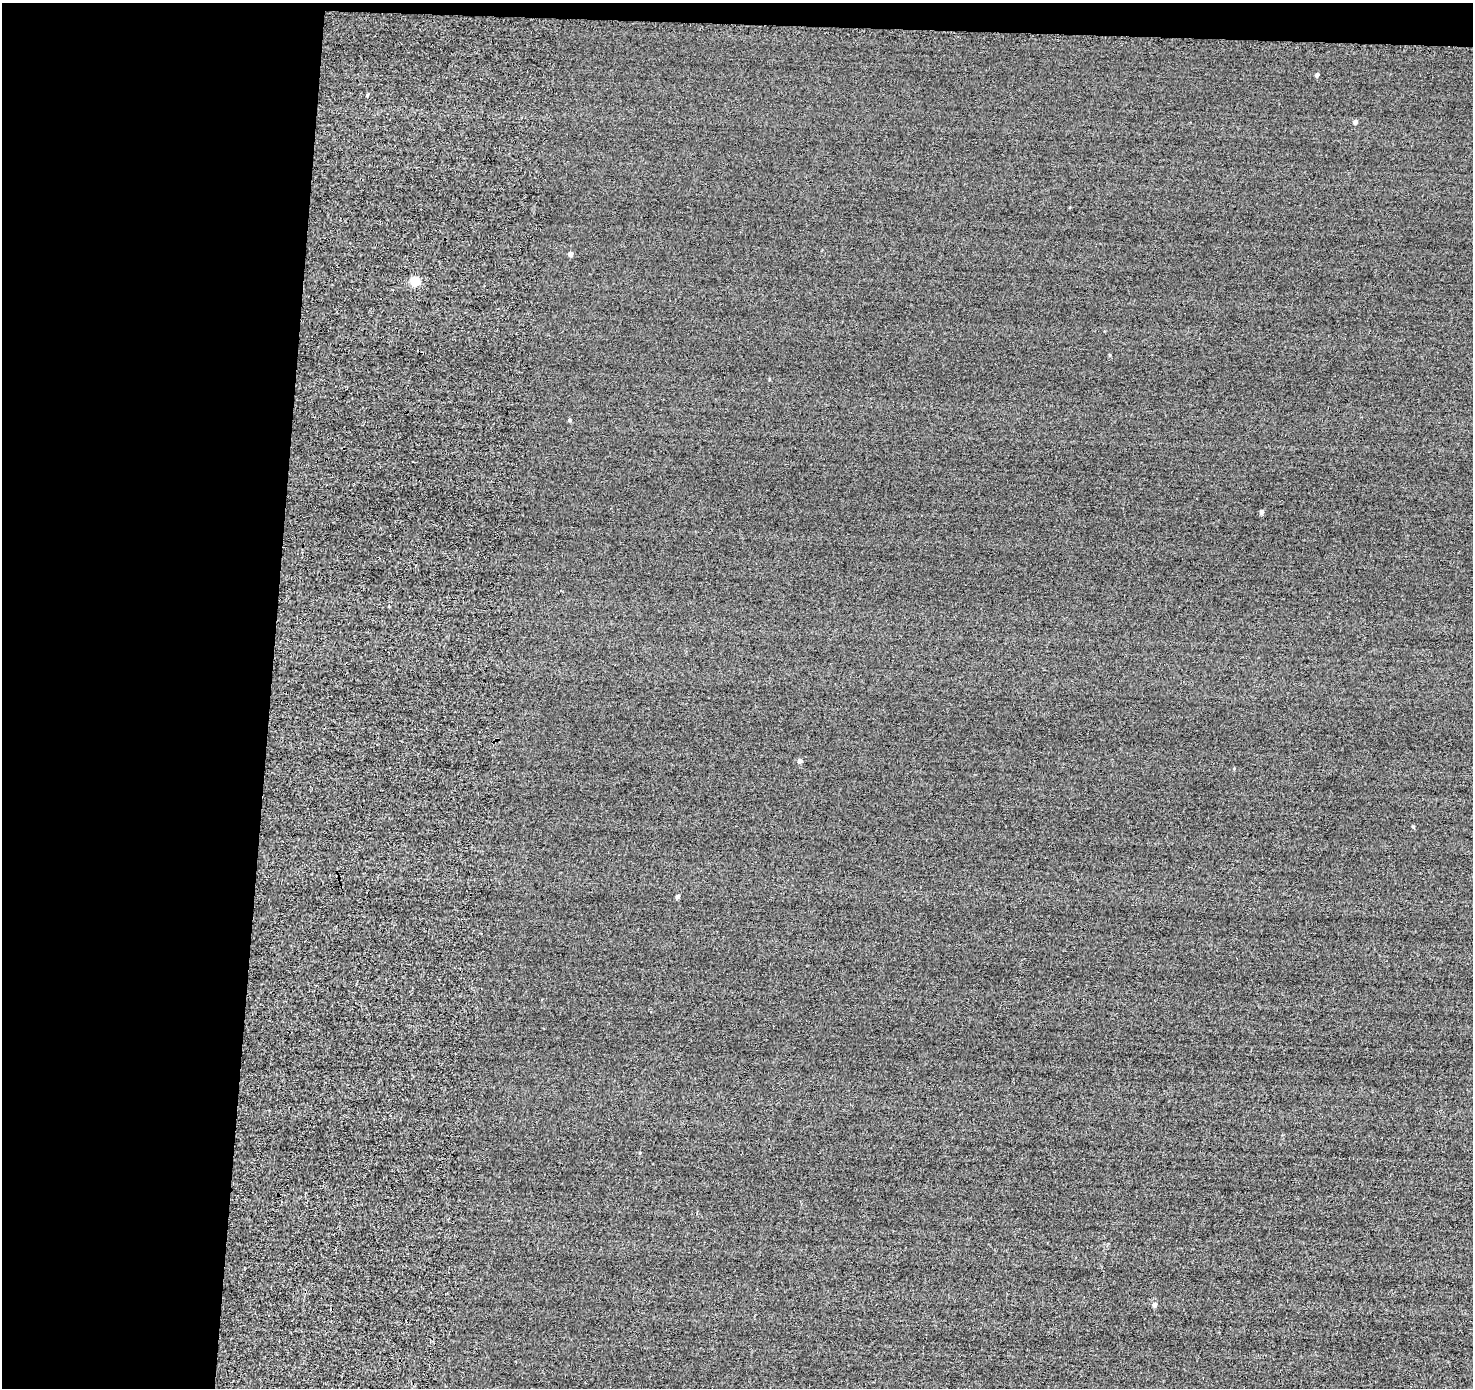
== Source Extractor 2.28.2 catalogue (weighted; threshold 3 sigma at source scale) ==
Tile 1 of 3 x 3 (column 1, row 1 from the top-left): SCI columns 17-1487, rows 2986-4371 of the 4678 x 4710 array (HDU 1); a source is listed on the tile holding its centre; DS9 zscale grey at full resolution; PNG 1475 x 1390 px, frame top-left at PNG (2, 3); no overlay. Shown black and unused: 20% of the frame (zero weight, under 2 of 3 exposures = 12% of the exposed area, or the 3 px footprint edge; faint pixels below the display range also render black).
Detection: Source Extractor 2.28.2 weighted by HDU 2 'WHT'; one run over the whole footprint, this tile lists its part. Background -0.431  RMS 3.3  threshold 14.8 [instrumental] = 3 sigma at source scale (4.5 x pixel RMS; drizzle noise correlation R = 1.50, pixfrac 1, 0.05/0.05 arcsec/px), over >= 5 px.
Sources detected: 12; all 12 listed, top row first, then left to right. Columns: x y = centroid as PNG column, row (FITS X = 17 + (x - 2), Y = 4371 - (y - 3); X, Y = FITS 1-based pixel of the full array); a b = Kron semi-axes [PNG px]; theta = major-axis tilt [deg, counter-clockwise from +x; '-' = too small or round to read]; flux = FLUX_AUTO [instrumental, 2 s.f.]
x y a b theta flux
1317 75 5 4 - 640
1355 122 4 4 - 1000
571 254 4 4 - 1600
415 281 5 5 - 16000
1110 355 5 3 - 280
570 420 4 4 - 510
1262 511 4 4 - 1200
800 761 4 4 - 1400
1234 768 4 3 - 240
1413 826 4 3 - 350
678 896 5 4 - 1000
1154 1304 5 5 - 1300
Unlisted compact peaks at least as high as the median listed source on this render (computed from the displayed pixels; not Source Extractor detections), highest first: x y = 367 95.